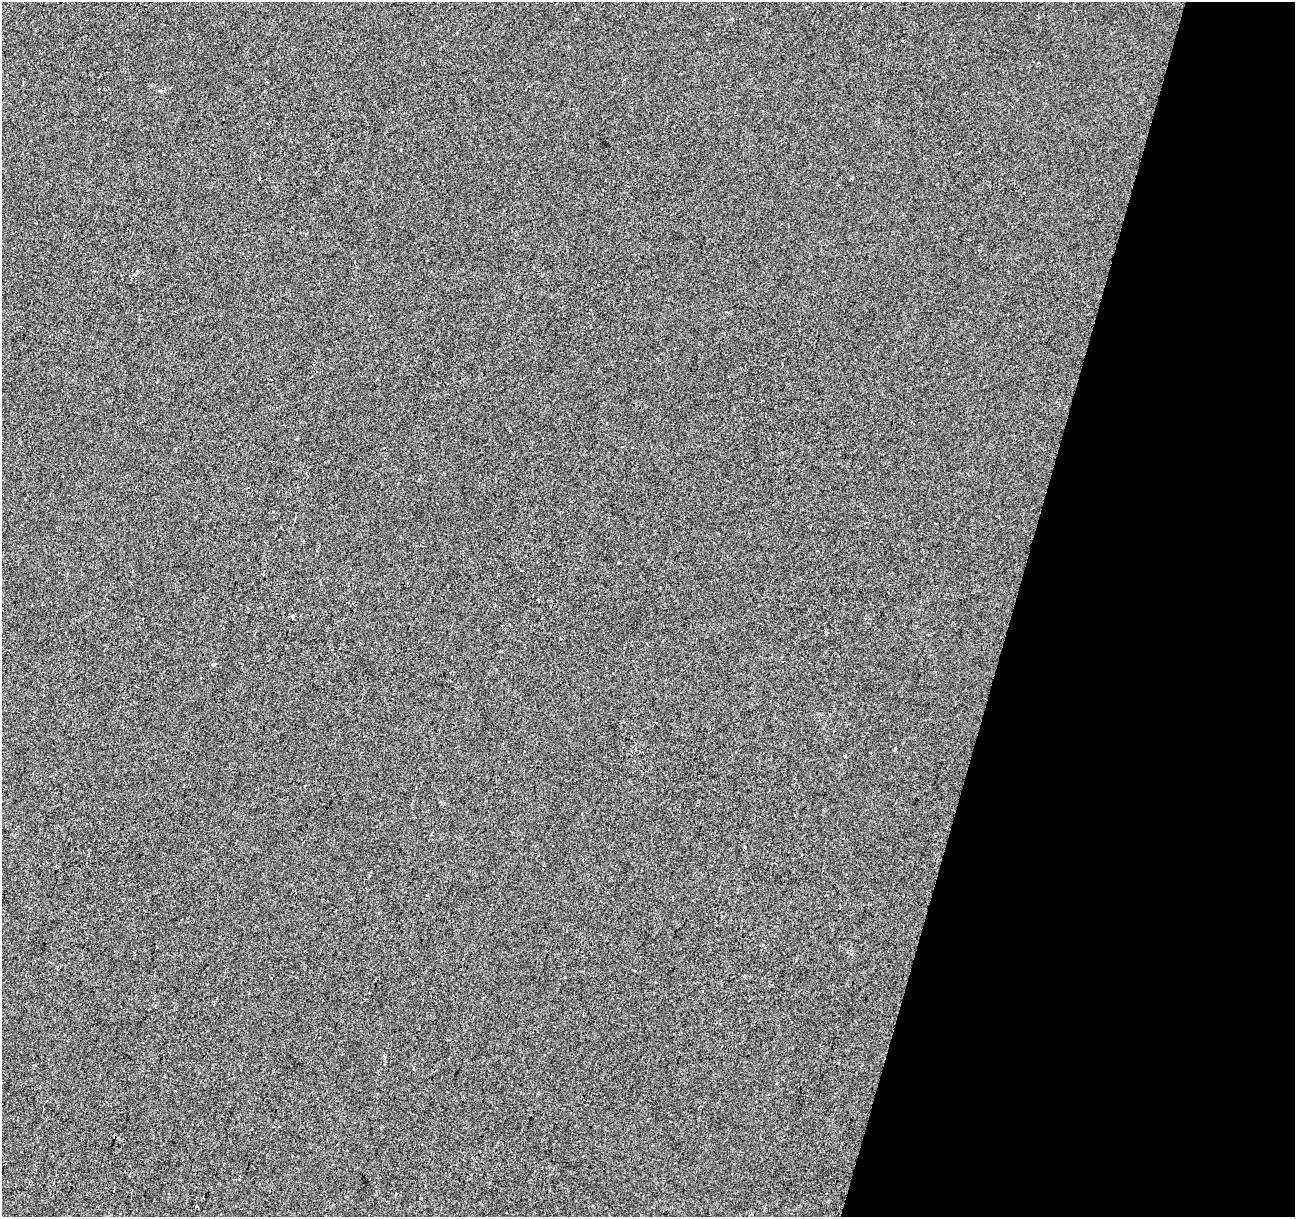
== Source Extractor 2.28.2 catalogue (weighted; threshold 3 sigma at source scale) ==
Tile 8 of 4 x 4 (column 4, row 2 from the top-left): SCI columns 3881-5173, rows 2649-3863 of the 5181 x 5359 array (HDU 1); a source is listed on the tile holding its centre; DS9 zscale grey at full resolution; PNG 1297 x 1219 px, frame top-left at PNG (2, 2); no overlay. Shown black and unused: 22% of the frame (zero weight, under 2 of 3 exposures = <1% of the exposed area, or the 3 px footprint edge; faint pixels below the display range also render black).
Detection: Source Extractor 2.28.2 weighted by HDU 2 'WHT'; one run over the whole footprint, this tile lists its part. Background 1.13e-04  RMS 0.0042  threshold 0.0188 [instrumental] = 3 sigma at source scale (4.5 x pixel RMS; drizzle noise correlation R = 1.50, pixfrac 1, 0.0396/0.0396 arcsec/px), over >= 5 px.
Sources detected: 3; all 3 listed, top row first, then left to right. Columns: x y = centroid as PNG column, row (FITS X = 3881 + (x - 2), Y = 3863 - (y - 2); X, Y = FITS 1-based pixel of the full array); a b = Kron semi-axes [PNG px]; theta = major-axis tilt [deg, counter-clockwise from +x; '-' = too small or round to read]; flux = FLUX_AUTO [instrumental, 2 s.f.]
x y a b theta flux
293 617 4 3 - 0.87
895 749 3 2 - 0.58
845 756 3 3 - 0.47